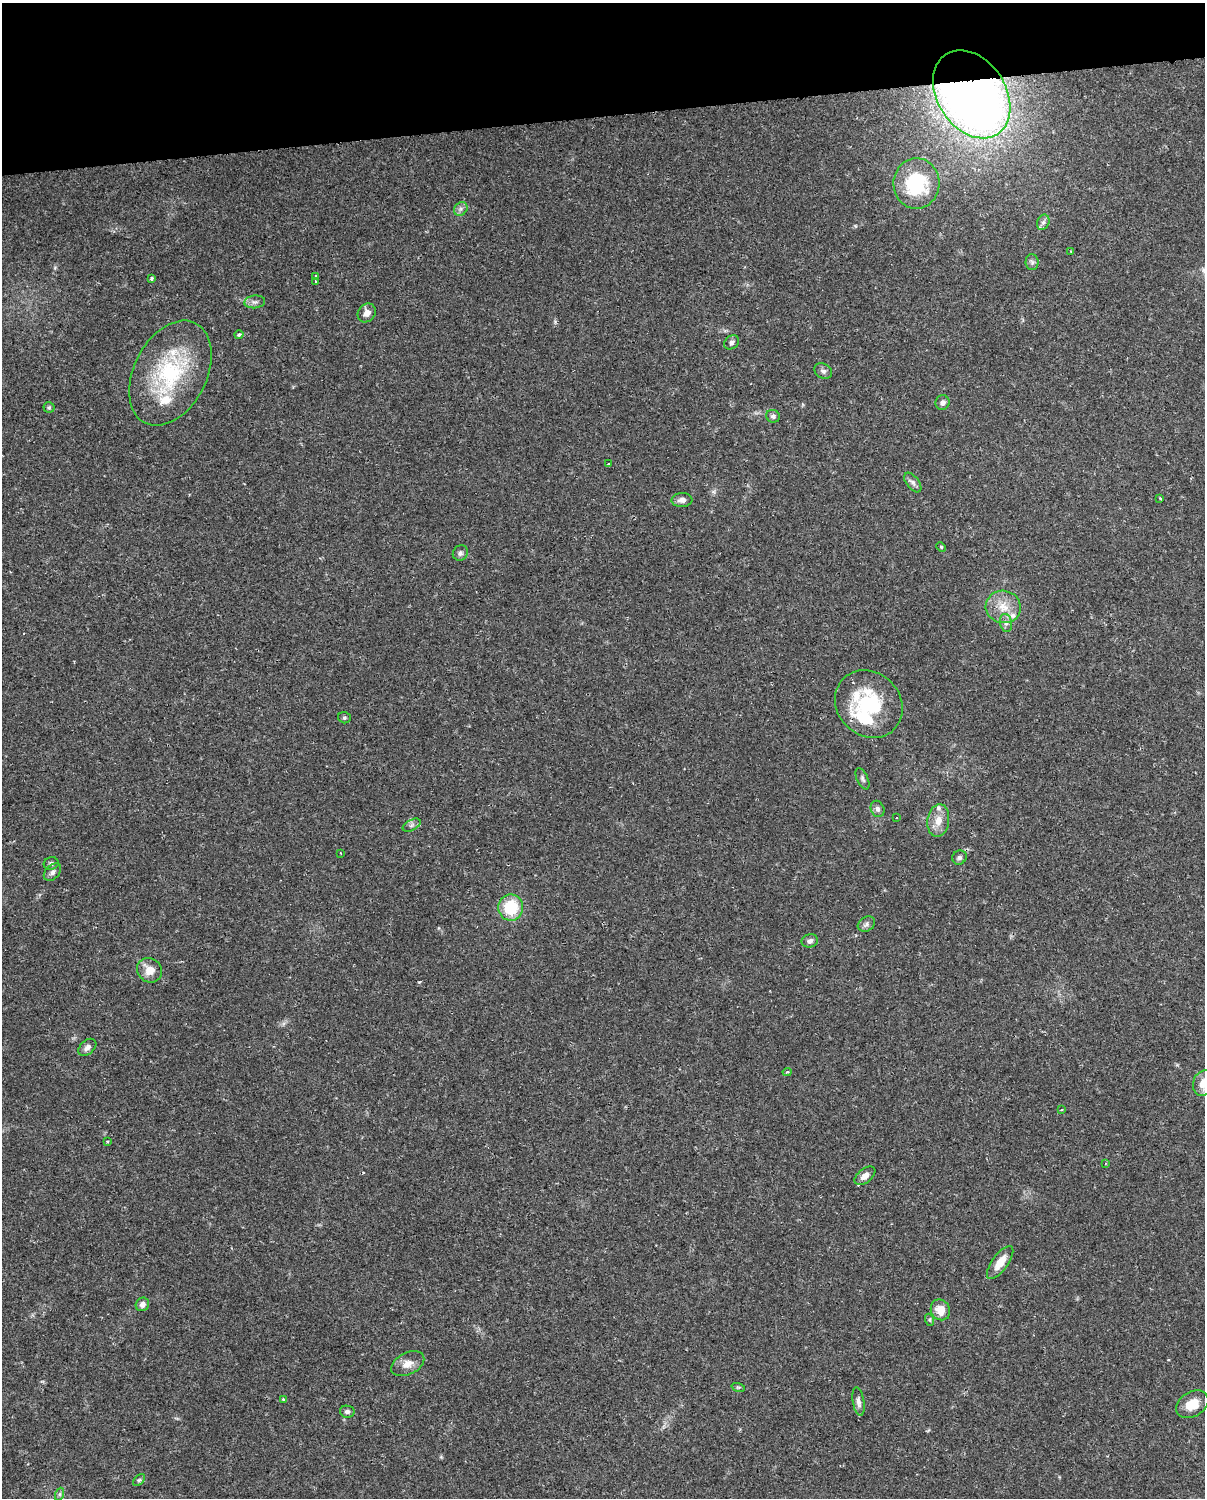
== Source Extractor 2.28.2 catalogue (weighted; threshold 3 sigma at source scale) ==
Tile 3 of 4 x 3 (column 3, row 1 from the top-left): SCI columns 2407-3609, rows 3020-4515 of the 4812 x 4588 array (HDU 1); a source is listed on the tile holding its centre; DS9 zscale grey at full resolution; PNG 1207 x 1500 px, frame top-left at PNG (2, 3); each listed source drawn as its Kron ellipse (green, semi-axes under 4 px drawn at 4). Shown black and unused: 8% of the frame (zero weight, under 2 of 3 exposures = <1% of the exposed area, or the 3 px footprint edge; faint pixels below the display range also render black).
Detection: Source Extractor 2.28.2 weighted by HDU 2 'WHT'; one run over the whole footprint, this tile lists its part. Background 0.0362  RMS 0.0036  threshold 0.0163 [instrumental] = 3 sigma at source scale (4.5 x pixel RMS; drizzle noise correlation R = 1.50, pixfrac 1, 0.0396/0.0396 arcsec/px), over >= 5 px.
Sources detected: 69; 4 cosmic-ray / hot-pixel residue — neither listed nor drawn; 5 inside a brighter listed object's ellipse — not listed separately; the other 60 listed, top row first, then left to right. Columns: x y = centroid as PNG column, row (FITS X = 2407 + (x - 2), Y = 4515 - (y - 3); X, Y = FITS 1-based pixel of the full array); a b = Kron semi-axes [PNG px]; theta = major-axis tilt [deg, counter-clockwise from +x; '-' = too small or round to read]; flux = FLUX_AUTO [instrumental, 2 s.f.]
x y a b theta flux
972 94 47 34 -57 320
916 183 25 23 88 24
461 209 7 6 - 1.1
1043 222 8 6 68 1.2
1070 251 3 2 - 0.27
1032 262 8 6 -88 0.98
316 277 3 2 - 0.57
152 278 3 3 - 0.68
316 281 3 2 - 0.34
255 302 10 6 7 1.3
367 313 10 8 50 2.4
239 335 4 4 - 0.98
732 342 8 6 38 1
823 371 9 7 -29 1.1
170 373 56 36 63 37
942 403 7 7 - 1.2
49 407 5 5 - 0.55
773 416 7 6 - 0.93
608 464 3 3 - 1.3
913 483 11 6 -52 1.3
1160 498 3 3 - 0.39
682 500 10 7 4 1.8
941 547 5 3 - 0.48
460 553 8 7 - 0.97
1003 607 17 16 - 6.6
1006 623 9 6 -79 1.4
869 704 36 31 -46 25
344 718 6 5 - 0.61
862 779 11 5 -66 0.97
878 809 8 6 -66 1.2
897 818 2 2 - 0.34
938 821 16 10 80 4.2
412 825 10 5 27 1
341 853 3 2 - 0.25
959 857 7 6 - 0.9
51 863 7 6 - 0.99
52 872 10 7 46 1.4
511 908 13 12 - 16
866 924 9 7 31 1.1
810 941 8 6 14 1.1
149 970 13 11 -41 4.5
87 1047 10 7 43 1.5
787 1072 4 4 - 0.59
1204 1083 13 10 70 4.5
1061 1110 3 2 - 0.41
107 1141 4 2 - 0.36
1105 1163 4 3 - 0.38
865 1176 12 7 39 2.3
1000 1262 20 7 54 4.6
142 1304 7 6 - 1.6
940 1310 11 9 -59 4.7
930 1320 6 4 -72 0.52
408 1364 18 11 27 3.5
738 1387 7 4 -18 0.59
283 1399 4 3 - 0.46
858 1402 14 5 -80 1.6
1192 1404 17 12 32 5.7
347 1412 7 6 - 0.88
139 1480 7 4 44 0.67
60 1494 6 4 71 0.68
Overlapping masked pixels (flux is a lower limit): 1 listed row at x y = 972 94
Isophote crosses this tile's border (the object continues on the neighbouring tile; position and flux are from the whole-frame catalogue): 1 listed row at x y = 1204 1083